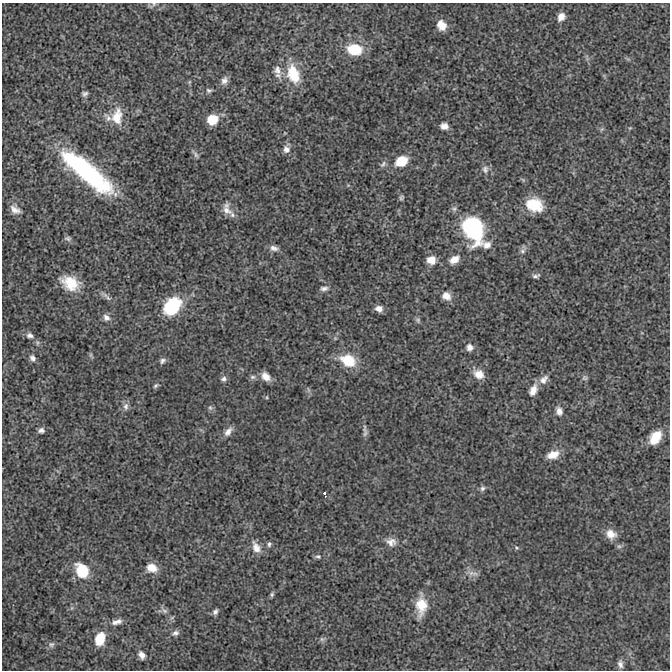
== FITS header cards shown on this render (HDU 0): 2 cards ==
NAXIS1  =                  668 / Axis length
NAXIS2  =                  668 / Axis length

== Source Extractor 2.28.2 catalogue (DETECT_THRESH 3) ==
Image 668 x 668 px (HDU 0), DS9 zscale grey, 1 PNG px = 1 image px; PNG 672 x 672 px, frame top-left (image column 1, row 668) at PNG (2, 3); no overlay
Background -1.44e-04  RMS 0.0025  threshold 0.0075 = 3 sigma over >= 5 px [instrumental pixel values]
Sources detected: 92; all 92 listed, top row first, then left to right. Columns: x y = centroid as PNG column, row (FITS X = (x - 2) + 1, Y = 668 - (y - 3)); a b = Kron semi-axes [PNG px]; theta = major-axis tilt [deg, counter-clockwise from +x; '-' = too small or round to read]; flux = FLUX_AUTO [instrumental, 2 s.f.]
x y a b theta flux
154 4 9 5 53 0.41
561 17 8 6 62 1.3
441 25 10 8 -62 2.2
354 49 14 11 -9 6.2
277 70 14 10 -66 1.4
293 74 26 16 -71 5.3
224 80 11 8 58 0.87
189 82 6 4 71 0.21
209 90 8 6 -13 0.4
85 94 6 5 - 0.47
117 116 23 14 86 3.3
108 118 17 8 -48 1.2
212 120 10 9 - 3.3
444 126 8 7 - 1.1
630 128 4 4 - 0.17
602 129 6 5 - 0.27
286 149 9 8 - 0.85
195 154 14 4 -55 0.48
401 161 12 9 29 4.2
383 164 11 6 56 0.49
485 169 11 9 -85 0.84
87 172 60 16 -40 27
401 197 7 5 56 0.31
534 205 18 14 -18 4.8
454 209 8 7 - 0.48
15 210 14 9 -38 1.2
227 210 16 10 -40 1.7
473 229 24 16 -68 19
68 238 9 6 -8 0.42
487 245 10 8 19 1.2
274 248 12 7 -16 0.81
523 250 15 7 69 0.65
431 260 9 8 - 1.9
454 260 12 8 34 1.6
536 276 10 4 15 0.41
70 283 21 14 -26 4.4
324 289 10 6 6 0.59
106 296 20 4 -39 0.68
446 296 11 9 -35 1.4
172 306 15 11 48 13
379 309 8 7 - 1.1
106 317 9 8 - 0.86
418 320 8 6 -38 0.36
30 335 10 7 -22 0.79
470 347 9 8 - 0.91
91 355 9 4 -64 0.25
33 358 9 7 -61 0.65
348 360 18 13 -26 4.8
162 361 9 7 40 0.52
479 374 14 10 -27 1.8
266 376 11 8 -44 1.5
252 377 8 6 1 0.46
585 378 8 7 - 0.44
224 379 7 6 - 0.56
544 380 14 9 46 1.3
156 386 8 4 45 0.32
308 390 9 3 -69 0.26
533 390 14 8 64 1.6
267 397 5 3 - 0.16
126 406 11 7 87 0.78
210 408 8 6 -68 0.4
559 411 12 9 -77 1.1
41 430 7 6 - 0.57
228 431 13 7 52 1
365 432 17 5 -85 0.69
655 437 15 9 54 3.7
553 455 15 9 18 2.1
482 488 8 7 - 0.47
324 493 3 3 - 0.41
611 534 14 11 -34 1.9
391 542 14 11 -16 1.3
269 544 7 5 75 0.37
619 546 6 6 - 0.38
256 547 16 10 -61 1.6
516 548 6 5 - 0.26
318 556 8 6 -8 0.38
152 568 12 9 -17 2.1
82 570 16 12 -61 5.2
471 573 13 6 -22 0.94
272 594 6 5 - 0.31
421 605 24 13 87 3.8
164 611 9 6 -27 0.54
215 612 7 5 59 0.51
172 617 6 4 20 0.25
118 621 8 7 - 0.64
115 622 9 7 9 0.71
175 633 10 6 24 0.61
100 639 13 8 70 4.1
322 639 8 6 -12 0.42
51 644 9 8 - 0.55
142 655 9 6 -59 0.97
620 664 10 6 -82 0.68
At the frame edge (FLAGS 8, measured only in part): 1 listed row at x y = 154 4